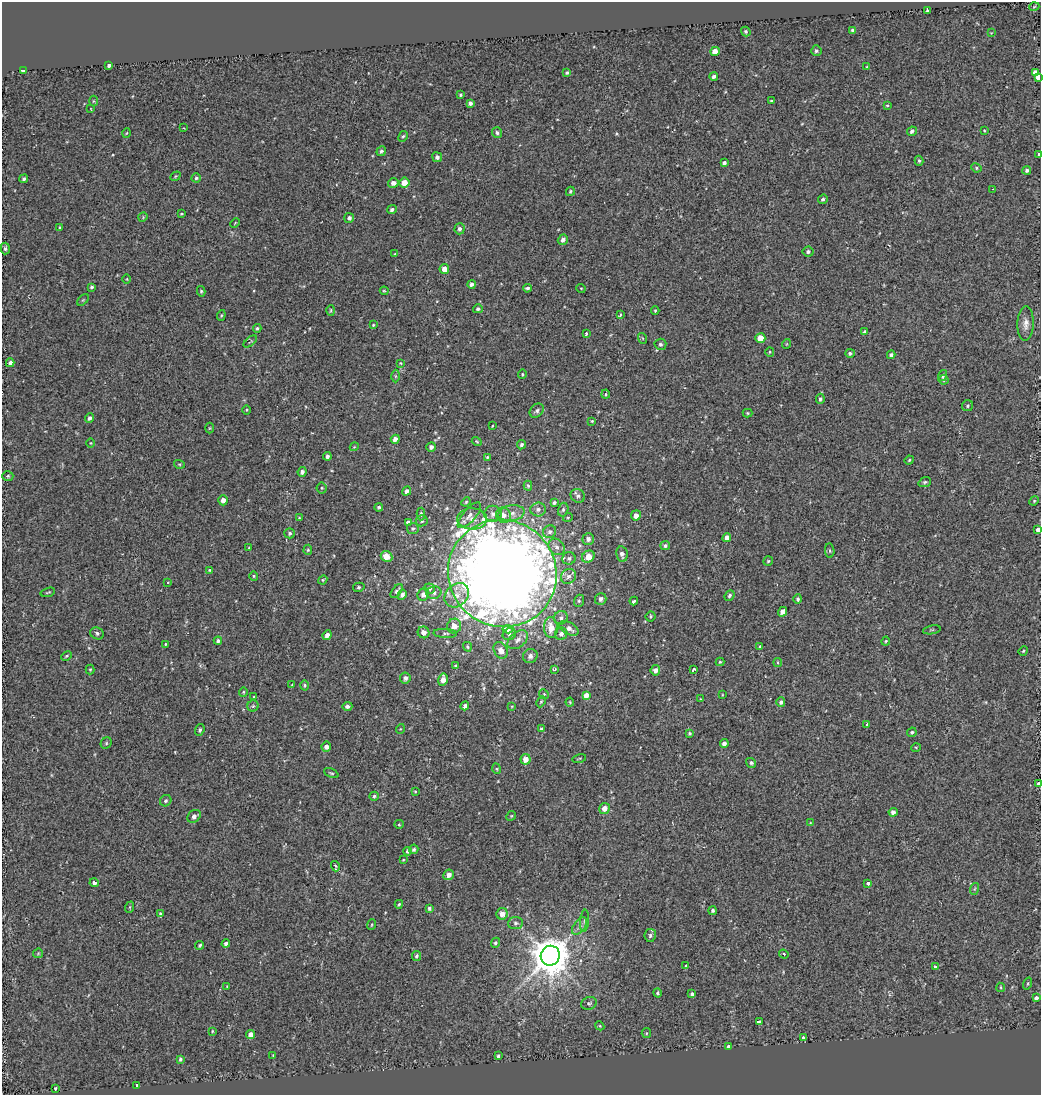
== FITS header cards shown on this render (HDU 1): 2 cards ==
NAXIS1  =                 1039
NAXIS2  =                 1093

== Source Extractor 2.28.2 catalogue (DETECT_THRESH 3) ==
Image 1039 x 1093 px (HDU 1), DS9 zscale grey, 1 PNG px = 1 image px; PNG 1043 x 1097 px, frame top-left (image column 1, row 1093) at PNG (2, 2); each listed source drawn as its Kron ellipse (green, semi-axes under 4 px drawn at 4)
Background 0.00413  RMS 0.027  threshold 0.0807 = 3 sigma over >= 5 px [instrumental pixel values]
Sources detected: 285; all 285 listed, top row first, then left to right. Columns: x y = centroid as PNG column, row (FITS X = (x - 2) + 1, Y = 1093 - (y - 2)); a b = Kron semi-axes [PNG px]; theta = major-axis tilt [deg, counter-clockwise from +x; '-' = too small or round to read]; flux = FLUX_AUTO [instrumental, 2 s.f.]
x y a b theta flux
1034 7 5 3 - 1.8
927 10 3 3 - 2.7
852 30 4 3 - 2.5
746 32 5 4 - 3.1
991 33 4 3 - 1.3
715 51 5 4 - 13
816 51 5 5 - 3.5
109 65 4 3 - 20
867 67 3 3 - 1.6
24 70 4 3 - 58
1035 72 4 3 - 50
567 73 4 4 - 2.9
714 76 4 4 - 4.3
1038 78 4 3 - 120
460 95 3 3 - 2.1
93 101 5 3 - 1.7
771 101 4 2 - 1.4
470 103 4 4 - 5.8
887 105 4 3 - 2
91 109 3 2 - 0.98
184 128 3 3 - 1.2
984 130 4 2 - 1.4
912 131 5 4 - 4.9
127 133 5 3 - 1.5
497 133 5 5 - 4
403 136 6 4 60 2.8
381 151 5 4 - 4
1039 154 3 3 - 5
437 157 5 4 - 5.4
919 161 5 4 - 2.6
724 163 4 3 - 4.2
976 168 5 4 - 2.8
1027 170 4 4 - 4.7
175 176 5 4 - 2.1
196 178 4 4 - 3.2
24 179 5 4 - 3.2
404 182 5 5 - 19
393 183 5 5 - 9.2
993 189 4 3 - 2.2
570 191 5 4 - 2.5
823 199 5 4 - 3.6
392 210 5 4 - 4.6
181 214 3 2 - 1.9
143 217 5 4 - 1.6
349 218 5 5 - 5.5
235 223 5 3 - 1.5
60 228 3 3 - 2.8
459 229 5 5 - 5
563 240 5 4 - 7.2
5 248 6 4 85 3.8
808 252 5 5 - 4.7
395 254 4 3 - 2
444 269 5 4 - 13
127 279 4 3 - 1.4
472 284 4 4 - 6
92 287 3 3 - 2.8
527 288 4 3 - 4
581 288 5 3 - 1.5
201 291 5 4 - 2.6
384 291 4 3 - 2
83 300 7 4 45 2.5
478 309 5 4 - 3.1
331 310 5 3 - 2.1
655 311 4 4 - 2.1
221 315 5 4 - 2.3
620 315 3 2 - 2.6
1026 324 17 8 88 13
373 325 4 3 - 1.9
257 328 4 3 - 2.7
865 331 4 3 - 2.7
586 334 3 3 - 9.8
642 338 5 3 - 1.7
760 338 5 5 - 23
250 341 8 3 39 1.7
660 344 6 5 - 4.6
786 344 5 3 - 1.3
770 352 5 4 - 2.2
850 353 5 4 - 3.7
891 355 4 4 - 4.3
10 363 4 4 - 6.7
400 363 4 4 - 1.4
522 374 5 4 - 2.1
395 376 6 4 -89 2.8
943 376 5 4 - 3.7
944 380 5 4 - 2.8
606 394 4 4 - 2.1
820 399 5 4 - 3.7
968 406 6 5 - 2.9
246 410 5 3 - 1.7
537 411 8 6 43 5.3
747 413 5 4 - 1.9
89 418 5 4 - 5.3
592 421 4 4 - 1.8
492 426 4 2 - 1.2
209 428 5 3 - 1.7
395 439 4 4 - 12
477 441 5 3 - 2
90 443 5 3 - 1.5
521 445 5 4 - 3.8
354 447 4 3 - 1.6
431 447 5 4 - 5.9
327 456 4 3 - 4.6
487 457 4 3 - 2.1
909 460 5 4 - 1.9
179 464 5 3 - 1.9
302 472 5 4 - 7.3
8 476 5 4 - 2.8
925 482 6 4 21 3.2
528 486 5 3 - 2.2
322 488 5 5 - 2.3
407 491 5 4 - 6.3
578 496 7 6 - 5.6
223 500 5 4 - 10
1034 501 5 4 - 2.3
466 502 5 4 - 2
554 503 4 3 - 3.1
379 507 4 4 - 3.2
538 509 8 7 - 7
563 510 7 5 74 3.3
511 513 13 8 10 13
421 514 6 4 89 3.1
493 514 8 8 - 7.9
469 515 16 6 48 11
503 515 8 7 - 12
636 515 5 5 - 12
568 517 5 3 - 1.6
299 518 4 3 - 1.4
472 519 15 10 -2 20
422 521 6 5 - 4
408 523 4 3 - 24
413 529 6 5 - 3.5
1038 530 4 4 - 23
550 532 7 6 - 4.8
290 533 5 5 - 3.8
727 538 4 4 - 12
588 539 6 5 - 7.5
665 546 5 4 - 3.5
556 547 9 7 -48 8.5
249 548 3 3 - 1.5
308 550 5 4 - 2.4
830 551 7 4 -82 2.9
622 554 8 5 -80 7.2
387 556 6 5 - 17
588 557 7 5 39 22
569 558 6 6 - 5.1
768 561 4 4 - 2.1
209 570 4 3 - 1.7
502 573 55 53 -34 4600
254 576 5 4 - 2.2
568 576 8 7 - 7.7
323 580 4 4 - 2
168 582 4 3 - 2.1
359 587 6 4 14 3
429 588 5 5 - 3.6
397 591 8 4 53 4.3
48 592 7 3 16 2.1
434 593 7 6 - 5.9
423 594 6 5 - 7.9
402 595 5 4 - 6.6
457 595 13 10 46 21
730 595 6 4 49 3.8
601 599 6 5 - 6.2
798 599 5 4 - 3.6
579 601 6 5 - 3.2
634 601 4 3 - 5.3
782 612 5 4 - 9.8
651 616 5 5 - 2.9
561 618 7 6 - 6.5
454 626 7 7 - 17
551 628 10 7 -87 23
569 628 10 6 -31 11
508 629 5 4 - 24
932 630 9 2 11 1.9
423 632 6 5 - 9.1
97 633 7 6 - 5.1
445 633 12 4 -3 4.7
509 634 7 6 - 4.1
561 634 6 6 - 7.1
327 635 5 4 - 8.9
518 640 12 7 40 9.7
218 641 4 4 - 4.6
886 641 4 3 - 2.3
165 644 3 3 - 1.9
760 646 4 3 - 2.2
467 647 5 4 - 2.7
501 650 9 6 -63 13
1023 651 5 4 - 2.5
66 656 6 4 29 2.2
530 656 7 7 - 9.2
720 662 4 3 - 2.7
778 662 4 4 - 2.8
456 666 4 3 - 3.3
90 669 5 4 - 2
554 669 3 2 - 1.9
694 669 4 3 - 4.3
655 670 5 4 - 8.7
405 678 5 5 - 6.3
443 680 6 5 - 15
292 685 3 2 - 1.3
305 685 5 4 - 2.5
243 692 5 4 - 2.2
544 694 5 4 - 2.4
586 695 4 3 - 76
722 695 4 2 - 1.2
254 697 4 3 - 1.9
700 699 4 2 - 1.2
541 702 6 4 67 2.1
570 702 4 4 - 1.8
781 702 5 4 - 4.1
253 706 5 5 - 3.1
347 706 5 4 - 6.2
465 706 4 4 - 6.7
512 706 3 2 - 1.3
867 724 4 3 - 2.1
400 729 5 3 - 1.3
541 729 4 3 - 1.9
200 730 6 4 72 3.1
912 732 5 4 - 3.2
689 733 4 4 - 3.6
106 743 6 5 - 2.6
724 744 4 4 - 6.6
326 747 5 5 - 9.4
916 747 5 3 - 1.6
525 759 5 5 - 17
579 759 7 2 15 1.7
751 763 5 4 - 4.3
497 769 5 3 - 1.7
331 773 7 3 -25 2.5
1038 784 3 3 - 34
415 791 3 3 - 1.6
374 796 5 4 - 3.8
166 801 6 5 - 3.8
604 808 5 5 - 13
893 812 4 4 - 6.6
194 816 7 5 38 7.4
511 816 5 4 - 1.9
810 823 3 2 - 1.2
399 824 5 4 - 2.1
414 849 5 4 - 4.1
407 851 4 4 - 4.3
403 860 3 3 - 1.4
335 866 5 3 - 3.8
449 875 5 5 - 10
94 883 4 3 - 8
868 883 3 3 - 9.8
974 889 6 3 70 2.5
399 904 4 3 - 2.7
130 907 6 3 71 1.8
429 908 3 3 - 3.2
713 911 4 3 - 3.7
160 914 4 3 - 7.7
502 914 6 5 - 15
584 921 11 4 85 5.1
516 923 7 6 - 4.4
372 925 5 3 - 1.7
579 926 10 5 52 7.1
650 935 6 5 - 4.6
495 943 5 4 - 4
226 944 4 4 - 5.3
200 945 4 3 - 3.4
38 953 5 4 - 2
784 954 5 4 - 3.5
417 956 5 4 - 4.3
550 956 10 9 - 4500
686 966 4 2 - 1.4
935 967 4 3 - 3.5
1028 983 6 3 71 1.8
227 987 3 3 - 1.5
1001 987 4 2 - 1.8
657 993 4 4 - 2.7
692 994 4 4 - 4.3
1036 998 3 3 - 16
589 1003 8 6 22 3.9
759 1022 4 3 - 16
600 1026 5 3 - 1.9
212 1031 3 2 - 1.6
646 1033 5 4 - 2.1
250 1034 4 4 - 10
803 1038 3 3 - 11
729 1047 4 3 - 34
273 1056 3 3 - 1.4
498 1056 4 3 - 3.5
180 1059 4 3 - 3.1
137 1085 4 3 - 27
55 1088 3 3 - 3.1
At the frame edge (FLAGS 8, measured only in part): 4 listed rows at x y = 1038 78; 1039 154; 1038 530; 1038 784